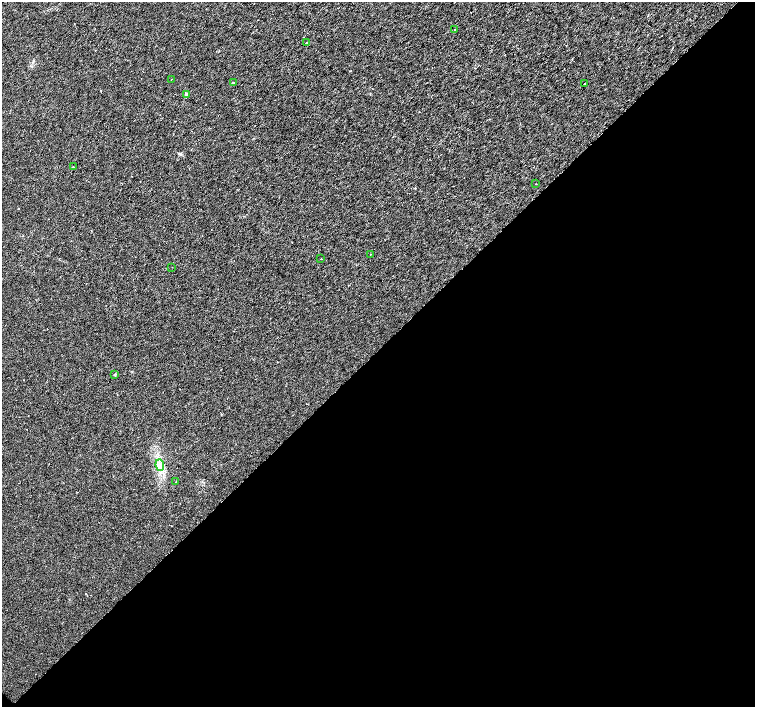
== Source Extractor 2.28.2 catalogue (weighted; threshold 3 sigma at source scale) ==
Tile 15 of 4 x 4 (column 3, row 4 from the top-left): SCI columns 3011-4516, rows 157-1566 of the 6024 x 6017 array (HDU 1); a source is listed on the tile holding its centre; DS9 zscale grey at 2 x 2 block average (1 PNG px = mean of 2 x 2 image px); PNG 757 x 709 px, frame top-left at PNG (2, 2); each listed source drawn as its Kron ellipse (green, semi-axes under 4 px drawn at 4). Shown black and unused: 51% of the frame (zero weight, under 3 of 6 exposures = <1% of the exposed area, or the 3 px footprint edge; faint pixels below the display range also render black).
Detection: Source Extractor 2.28.2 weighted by HDU 2 'WHT'; one run over the whole footprint, this tile lists its part. Background 0.0116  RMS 0.0035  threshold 0.0144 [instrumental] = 3 sigma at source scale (4.09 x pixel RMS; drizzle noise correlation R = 1.36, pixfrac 0.8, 0.0396/0.0396 arcsec/px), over >= 5 px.
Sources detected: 14; all 14 listed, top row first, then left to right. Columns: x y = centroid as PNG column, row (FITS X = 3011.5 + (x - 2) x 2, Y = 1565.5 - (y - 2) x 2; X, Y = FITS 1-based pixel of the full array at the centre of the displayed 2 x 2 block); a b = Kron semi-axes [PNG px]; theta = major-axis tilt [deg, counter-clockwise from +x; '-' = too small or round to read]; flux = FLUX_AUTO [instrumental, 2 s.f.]
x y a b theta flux
455 30 2 2 - 0.36
307 42 2 2 - 0.56
171 79 2 2 - 0.29
233 83 3 3 - 0.62
584 84 2 2 - 0.62
186 94 3 2 - 2.9
73 167 2 2 - 1.2
536 184 2 2 - 0.26
370 255 2 2 - 0.24
321 259 2 2 - 0.26
172 267 2 2 - 0.64
115 375 3 2 - 0.83
160 465 6 4 -81 2.6
175 482 2 2 - 0.43
Diffuse or blended objects may show on this block-average render without a row.